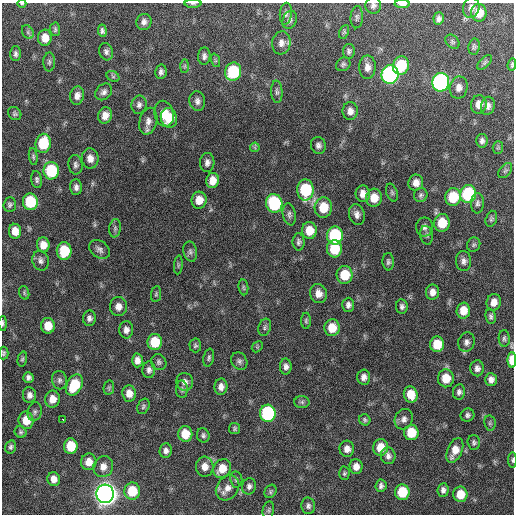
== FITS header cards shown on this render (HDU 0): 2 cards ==
NAXIS1  =                  512 / Axis length
NAXIS2  =                  512 / Axis length

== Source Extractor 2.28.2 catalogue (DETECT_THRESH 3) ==
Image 512 x 512 px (HDU 0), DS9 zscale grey, 1 PNG px = 1 image px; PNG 516 x 516 px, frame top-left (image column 1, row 512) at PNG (2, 3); each listed source drawn as its Kron ellipse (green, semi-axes under 4 px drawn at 4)
Background 142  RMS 12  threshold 37.2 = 3 sigma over >= 5 px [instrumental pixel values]
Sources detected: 192; all 192 listed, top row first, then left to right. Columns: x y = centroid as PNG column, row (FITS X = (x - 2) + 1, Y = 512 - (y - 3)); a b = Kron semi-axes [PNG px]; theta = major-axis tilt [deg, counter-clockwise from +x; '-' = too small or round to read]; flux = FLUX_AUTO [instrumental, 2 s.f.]
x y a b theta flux
22 3 4 3 - 7.7e+02
193 3 8 3 -1 1.2e+03
402 4 7 3 -1 5.1e+03
373 5 8 8 - 2.6e+03
471 8 10 8 76 4.2e+03
479 13 9 7 89 1.4e+04
286 14 11 6 84 2.4e+03
357 17 11 6 86 2.4e+03
439 18 6 5 - 2.9e+03
290 20 9 7 67 2.6e+03
144 22 8 7 - 3.7e+03
55 29 7 5 -84 1.6e+03
102 31 6 4 -84 2.0e+03
28 32 7 5 -61 1.8e+03
344 32 7 4 66 1.4e+03
45 38 8 6 87 9.5e+03
452 42 8 6 -45 1.8e+03
281 43 12 9 82 5.8e+03
474 47 8 5 81 1.8e+03
349 51 7 6 - 2.2e+03
106 52 9 7 -73 2.8e+03
16 54 7 5 -89 2.3e+03
204 56 8 6 86 2.9e+03
215 60 7 4 -72 1.2e+03
49 62 9 6 89 1.9e+03
485 62 9 4 46 1.8e+03
343 64 8 6 40 1.9e+03
401 65 9 8 - 3.7e+04
512 65 6 3 85 1.4e+03
185 66 7 4 89 1.4e+03
367 67 12 8 89 5.8e+03
161 72 7 5 78 2.7e+03
233 72 9 8 - 5.7e+04
390 75 9 8 - 2.5e+05
113 76 7 5 -30 1.5e+03
441 82 9 8 - 2.4e+05
459 88 11 9 79 4.9e+03
104 92 9 7 44 3.3e+03
277 92 11 5 -86 2.4e+03
77 96 9 7 77 4.8e+03
197 101 10 8 -79 3.7e+03
479 104 9 7 78 6.5e+03
139 105 9 7 78 3.2e+03
488 106 9 7 77 3.9e+03
350 111 9 7 -89 5.1e+03
15 114 7 6 - 1.8e+03
164 114 13 9 -75 2.0e+04
105 115 8 7 - 6.7e+03
169 118 10 8 -75 1.2e+04
148 121 14 8 74 5.7e+03
482 141 7 5 84 2.7e+03
43 143 9 7 81 3.3e+04
318 145 8 7 - 3.2e+03
255 147 5 4 - 1.1e+03
498 147 6 5 - 1.4e+03
33 157 8 4 -81 1.5e+03
90 158 10 8 -82 5.8e+03
207 163 9 7 85 3.6e+03
75 165 10 7 -82 2.8e+03
51 171 9 7 -89 5.0e+04
505 171 9 5 51 1.6e+03
37 180 8 5 -80 2.2e+03
213 180 7 6 - 8.5e+03
416 183 8 7 - 5.7e+03
76 187 8 6 -89 3.1e+03
305 190 10 8 88 5.1e+04
392 192 9 5 -72 1.6e+03
363 194 8 7 - 5.9e+03
468 194 9 8 - 7.1e+04
421 195 7 6 - 2.1e+03
453 197 9 8 - 3.0e+04
374 198 9 8 - 1.2e+04
199 200 8 7 - 9.7e+03
30 202 8 7 - 4.1e+04
274 203 9 8 - 7.0e+04
477 203 10 6 87 2.6e+03
10 205 7 6 - 1.9e+03
323 207 10 8 83 2.0e+04
289 214 11 6 -80 2.8e+03
357 214 10 8 -76 4.3e+03
491 219 8 5 73 1.8e+03
442 223 9 7 84 2.0e+04
425 227 9 8 - 3.4e+03
115 228 9 5 81 2.2e+03
309 230 8 7 - 1.3e+04
15 231 7 6 - 9.2e+03
426 235 9 6 -79 2.1e+03
335 236 9 8 - 7.3e+04
299 242 8 6 -89 2.5e+03
43 245 7 6 - 8.6e+03
474 245 7 6 - 1.9e+03
100 249 11 8 -35 3.7e+03
334 249 9 7 -90 2.9e+04
64 251 9 7 90 3.1e+04
190 252 10 6 -78 2.6e+03
41 260 10 8 -75 3.5e+03
464 261 10 7 -87 3.7e+03
388 262 8 5 -87 2.0e+03
178 265 9 3 86 1.4e+03
344 275 9 8 - 2.2e+04
243 287 8 5 -83 1.6e+03
432 292 7 6 - 5.2e+03
24 293 7 5 -72 1.4e+03
318 293 9 8 - 6.4e+03
156 294 8 5 82 1.5e+03
494 302 8 7 - 6.2e+03
348 305 7 6 - 3.1e+03
402 306 7 6 - 2.6e+03
118 307 9 8 - 6.3e+03
463 310 8 7 - 1.1e+04
491 316 8 5 -83 2.1e+03
89 318 7 6 - 3.0e+03
306 321 8 5 90 1.5e+03
3 323 7 3 90 1.7e+03
48 326 8 7 - 1.3e+04
265 327 9 6 71 2.1e+03
332 328 8 7 - 1.5e+04
126 330 8 7 - 4.0e+03
504 338 8 5 -87 1.9e+03
155 342 8 7 - 2.4e+04
466 342 10 8 73 3.6e+03
437 344 8 7 - 1.8e+04
195 345 7 6 - 1.7e+03
257 347 6 4 46 1.2e+03
4 353 6 4 88 1.5e+03
209 358 9 5 79 1.9e+03
22 359 7 4 75 1.4e+03
137 360 7 5 88 4.9e+03
512 360 8 4 -90 1.5e+04
239 361 9 7 -54 2.7e+03
159 362 8 7 - 2.2e+03
286 367 8 6 -87 3.4e+03
477 368 8 7 - 3.8e+03
149 370 8 6 87 3.0e+03
364 377 7 6 - 4.2e+03
28 378 5 5 - 2.7e+03
446 378 9 8 - 1.5e+04
59 380 9 7 -79 2.7e+03
491 380 6 6 - 4.0e+03
185 382 9 8 - 3.9e+03
74 385 11 7 63 3.1e+04
109 387 7 5 80 1.6e+03
221 387 8 6 87 4.8e+03
182 389 9 6 -88 2.0e+03
459 392 7 6 - 2.7e+03
129 393 8 7 - 7.2e+03
411 394 8 7 - 1.4e+04
29 395 8 6 -86 4.0e+03
52 399 8 7 - 8.5e+03
302 402 7 6 - 1.9e+03
143 406 8 5 65 1.8e+03
35 412 9 7 78 2.6e+03
268 413 8 8 - 1.0e+05
467 415 7 6 - 2.3e+03
404 419 10 9 - 4.3e+03
26 420 8 7 - 1.4e+04
63 420 3 2 - 2.9e+03
365 420 6 5 - 1.6e+03
490 423 7 5 -80 1.7e+03
235 429 6 5 - 1.5e+03
21 432 6 5 - 1.7e+03
411 432 8 7 - 2.1e+04
185 434 8 7 - 1.5e+04
203 435 7 6 - 2.0e+03
474 442 7 6 - 2.0e+03
71 446 7 7 - 2.4e+04
11 447 6 5 - 1.9e+03
381 447 8 7 - 1.4e+04
347 449 8 7 - 5.0e+03
455 450 13 7 67 1.0e+04
166 451 7 6 - 3.2e+03
388 456 8 7 - 3.5e+03
512 460 8 4 90 1.3e+03
89 462 8 7 - 8.6e+03
356 466 7 6 - 6.0e+03
103 467 10 9 - 6.5e+03
205 467 10 9 - 7.2e+03
222 468 10 8 55 1.3e+04
344 473 7 5 88 1.5e+03
54 479 7 6 - 6.5e+03
236 479 8 6 -81 1.9e+03
249 486 8 7 - 2.7e+03
381 486 6 5 - 2.6e+03
227 488 13 10 52 7.6e+03
443 490 7 5 85 3.0e+03
132 491 8 8 - 2.6e+04
270 491 7 5 58 1.6e+03
402 492 7 7 - 2.8e+04
105 494 9 8 - 1.0e+06
460 494 8 7 - 1.5e+04
308 506 8 7 - 2.6e+03
268 510 9 5 80 1.7e+03
At the frame edge (FLAGS 8, measured only in part): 9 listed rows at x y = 22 3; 193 3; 402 4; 373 5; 512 65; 3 323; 4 353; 512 360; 512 460